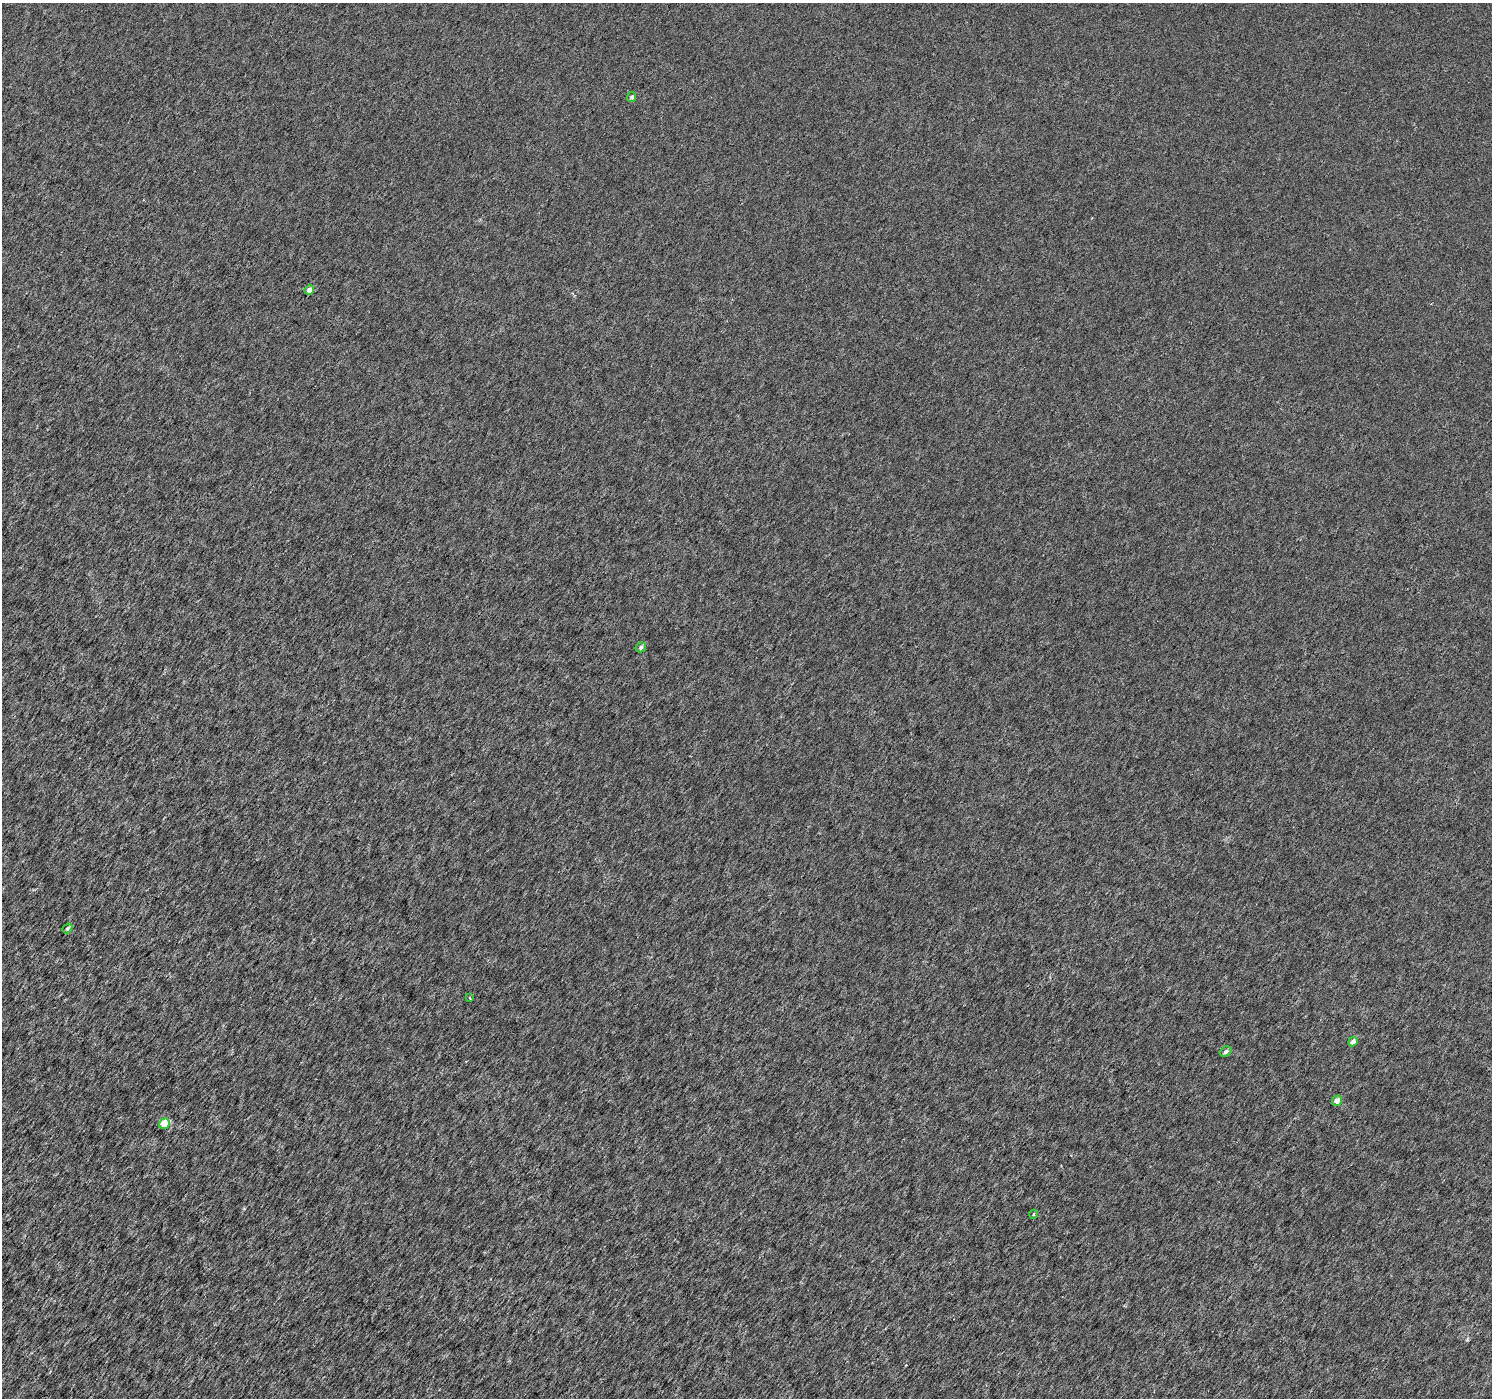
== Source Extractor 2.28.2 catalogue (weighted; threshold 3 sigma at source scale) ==
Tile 7 of 4 x 4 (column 3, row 2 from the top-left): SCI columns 2989-4478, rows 3039-4434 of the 5969 x 6009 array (HDU 1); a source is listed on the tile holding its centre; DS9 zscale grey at full resolution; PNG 1494 x 1400 px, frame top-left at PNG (2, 3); each listed source drawn as its Kron ellipse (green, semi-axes under 4 px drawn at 4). Nothing masked; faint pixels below the display range render black.
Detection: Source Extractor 2.28.2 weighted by HDU 2 'WHT'; one run over the whole footprint, this tile lists its part. Background 2.44e-04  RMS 0.0019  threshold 0.00763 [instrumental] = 3 sigma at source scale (4.09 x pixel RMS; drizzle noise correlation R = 1.36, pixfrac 0.8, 0.0396/0.0396 arcsec/px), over >= 5 px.
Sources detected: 10; all 10 listed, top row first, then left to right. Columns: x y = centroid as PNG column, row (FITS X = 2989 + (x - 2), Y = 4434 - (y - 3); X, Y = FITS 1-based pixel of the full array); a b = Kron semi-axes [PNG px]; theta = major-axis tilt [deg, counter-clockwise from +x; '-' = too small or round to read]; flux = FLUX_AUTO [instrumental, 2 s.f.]
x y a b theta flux
632 97 5 4 - 0.44
309 290 5 4 - 1.1
641 647 5 5 - 0.44
67 928 5 4 - 0.4
470 998 4 2 - 0.12
1353 1042 5 4 - 0.95
1226 1051 6 4 34 0.41
1337 1101 5 4 - 1.1
164 1124 6 5 - 2.9
1034 1214 4 3 - 0.14